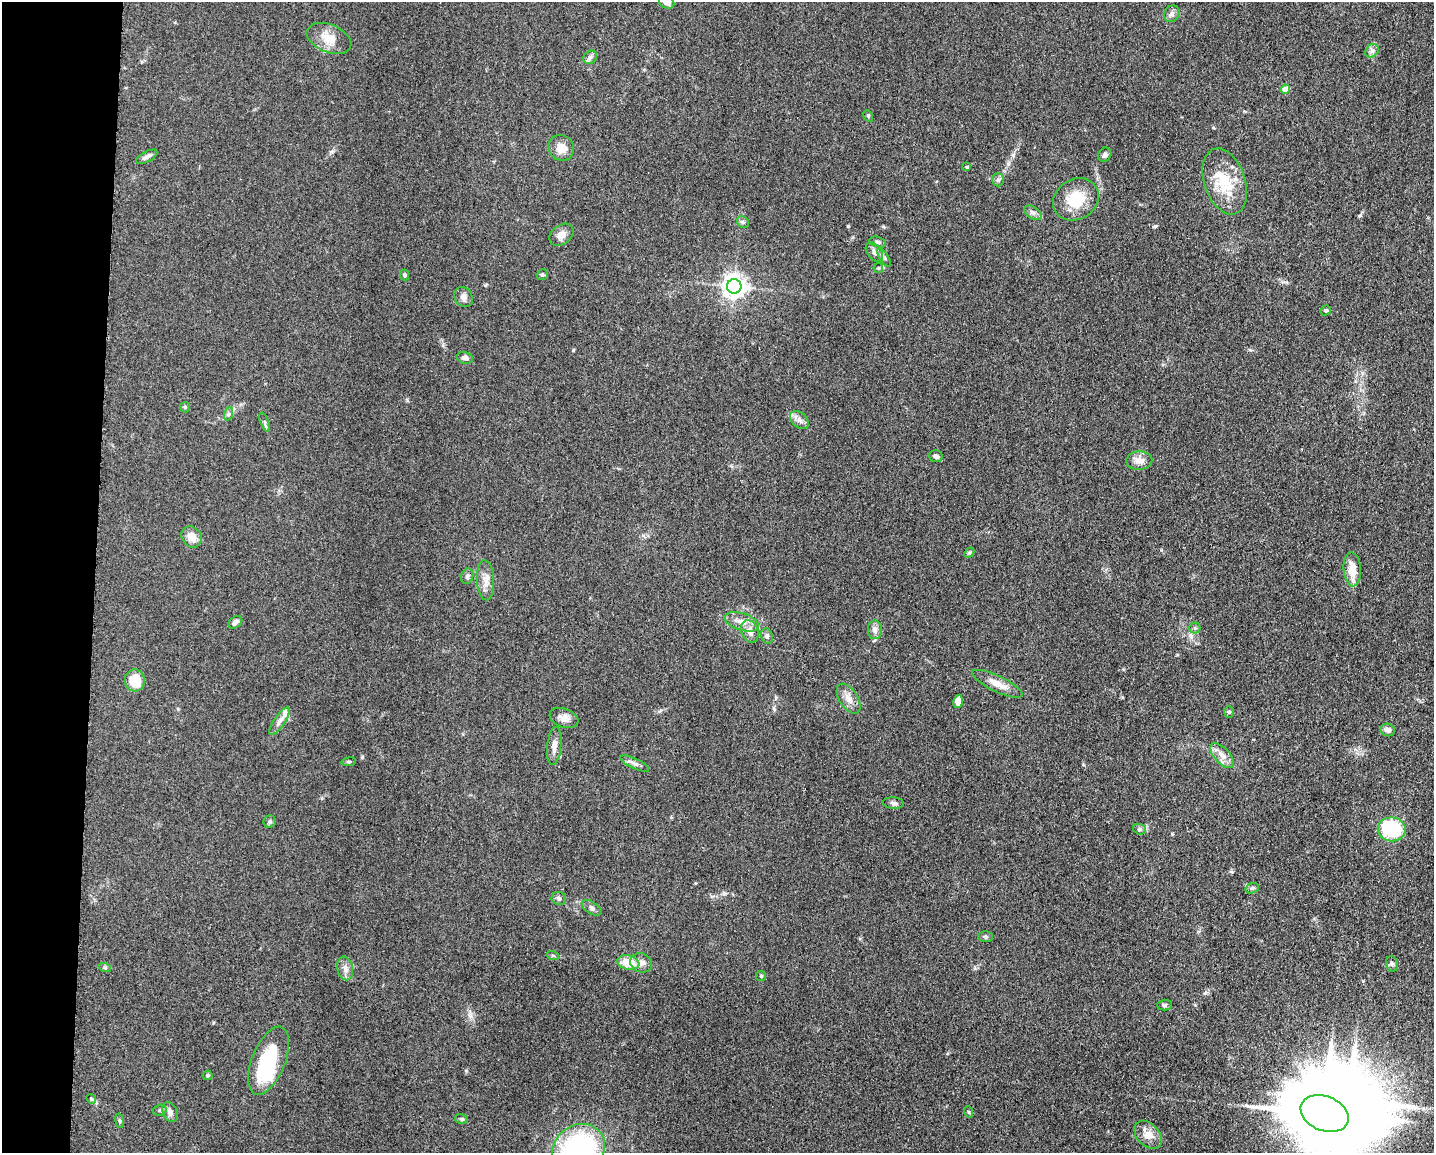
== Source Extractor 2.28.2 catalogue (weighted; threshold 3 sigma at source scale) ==
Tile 4 of 3 x 4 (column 1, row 2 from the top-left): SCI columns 228-1659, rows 2310-3460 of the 4639 x 4618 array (HDU 1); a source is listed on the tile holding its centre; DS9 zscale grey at full resolution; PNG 1436 x 1155 px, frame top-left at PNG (2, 2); each listed source drawn as its Kron ellipse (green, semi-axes under 4 px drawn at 4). Shown black and unused: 7% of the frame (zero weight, under 3 of 5 exposures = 1% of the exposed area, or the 3 px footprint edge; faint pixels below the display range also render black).
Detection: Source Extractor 2.28.2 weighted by HDU 2 'WHT'; one run over the whole footprint, this tile lists its part. Background 0.0763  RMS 0.0066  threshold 0.0295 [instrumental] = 3 sigma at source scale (4.5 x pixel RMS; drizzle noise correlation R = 1.50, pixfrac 1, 0.05/0.05 arcsec/px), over >= 5 px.
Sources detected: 88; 2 inside a brighter object's white glare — neither listed nor drawn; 3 inside a brighter listed object's ellipse — not listed separately; the other 83 listed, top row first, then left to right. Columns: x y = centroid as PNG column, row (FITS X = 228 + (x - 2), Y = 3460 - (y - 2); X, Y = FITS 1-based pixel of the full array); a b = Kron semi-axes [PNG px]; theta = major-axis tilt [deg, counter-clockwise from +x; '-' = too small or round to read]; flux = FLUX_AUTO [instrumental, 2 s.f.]
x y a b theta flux
667 2 8 6 -28 3.6
1172 14 9 7 55 2.6
329 38 23 14 -22 10
1372 51 7 6 - 1.9
590 57 7 6 - 1.7
1286 89 4 4 - 7.6
868 116 6 4 -61 0.85
561 148 13 12 - 7.3
1105 155 7 6 - 2
147 157 12 5 28 2.2
967 167 4 4 - 0.81
998 180 7 6 - 1.6
1225 181 34 20 -72 24
1076 199 24 20 31 19
1033 213 10 5 -33 2.3
743 222 6 5 - 1.2
561 235 13 9 37 4.4
878 242 8 5 -17 1.8
874 252 11 7 -53 2.5
884 257 10 4 -57 1.6
878 268 5 5 - 0.78
405 275 5 4 - 1.2
542 275 6 5 - 1.2
734 286 7 7 - 480
464 297 11 8 -55 3
1326 310 5 5 - 1.1
465 358 8 6 -13 2.2
185 407 5 5 - 0.93
228 414 7 4 71 1.3
799 420 11 7 -43 3.3
265 422 10 3 -70 1.2
936 456 7 5 -16 1.8
1139 461 13 9 3 5.1
192 537 11 9 -55 6.9
969 553 6 4 45 0.84
1352 569 17 8 -86 9.4
467 576 8 6 73 1.6
486 580 20 8 -86 5.5
235 622 8 5 36 3
742 622 17 8 -18 6.1
1195 628 5 5 - 1.2
875 630 9 7 -89 3.2
750 631 11 8 -67 4.9
767 636 8 5 -73 1.7
135 680 11 10 - 17
997 684 27 8 -26 7.6
849 699 17 9 -58 5.3
958 702 6 5 - 6.8
1229 712 6 5 - 1.2
564 718 15 9 -20 5.2
280 721 16 5 56 3.2
1388 730 7 6 - 3.2
554 746 19 7 84 4.5
1222 756 15 7 -47 5
349 762 7 3 8 0.88
635 764 15 5 -25 2.7
893 803 11 5 -6 1.9
270 822 6 6 - 1.4
1140 829 6 5 - 1.1
1392 829 14 12 -8 47
1252 888 7 5 20 1.2
559 898 7 6 - 1.7
592 908 11 6 -32 1.9
985 937 7 5 -1 1.2
553 956 6 4 -19 0.84
628 962 11 7 -12 14
641 963 11 9 -23 3.6
1392 964 8 6 -76 1.4
105 968 6 4 -19 0.94
345 968 12 8 -79 3.9
761 976 5 5 - 0.87
1164 1005 7 5 1 1.2
269 1061 36 16 68 44
208 1075 5 4 - 0.98
91 1099 5 4 - 0.82
160 1110 7 5 17 1.2
170 1112 10 7 -65 2.9
969 1112 6 3 -70 0.68
1325 1114 25 17 -21 10000
462 1119 6 5 - 1.2
119 1121 7 3 -81 0.98
1148 1135 16 11 -46 7.9
579 1149 27 24 35 110
Isophote crosses this tile's border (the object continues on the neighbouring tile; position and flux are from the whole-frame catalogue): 3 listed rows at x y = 667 2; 1325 1114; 579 1149
Unlisted compact peaks at least as high as the median listed source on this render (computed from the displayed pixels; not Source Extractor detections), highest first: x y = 1155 226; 848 226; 573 350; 774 709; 362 757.